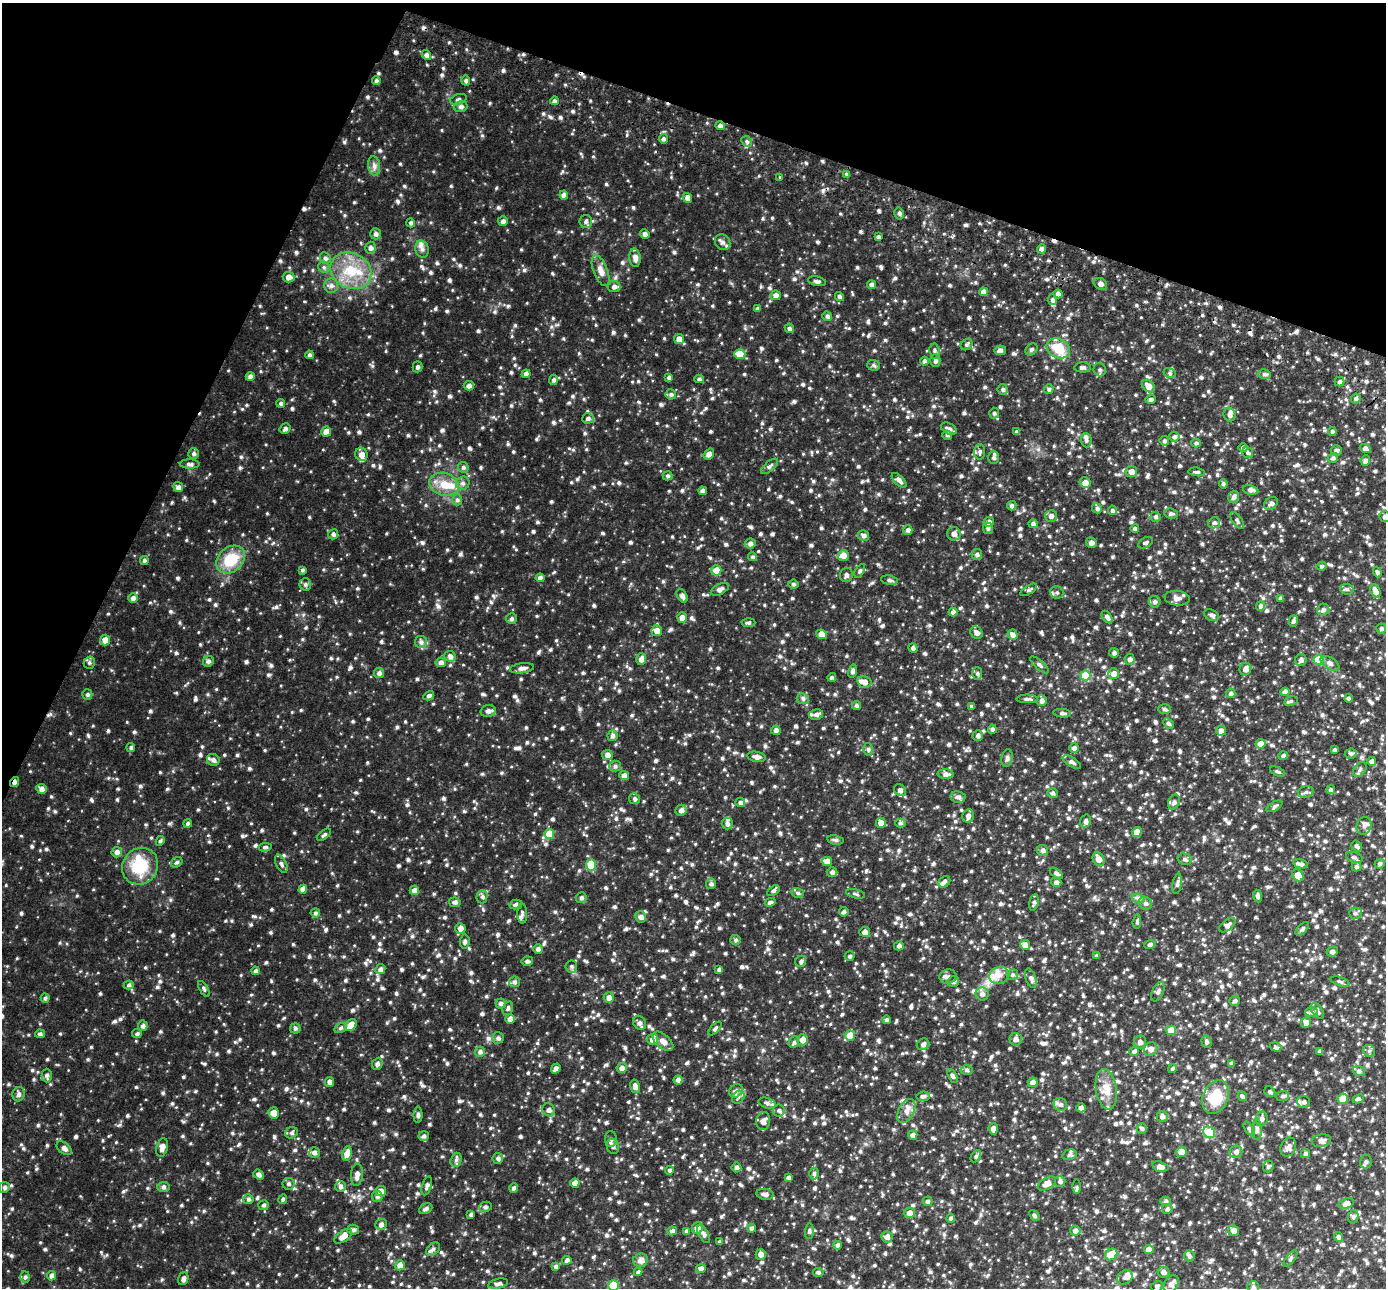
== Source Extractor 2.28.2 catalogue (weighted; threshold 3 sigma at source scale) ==
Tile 2 of 4 x 4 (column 2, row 1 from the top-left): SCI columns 1412-2795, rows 4050-5335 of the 5594 x 5661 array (HDU 1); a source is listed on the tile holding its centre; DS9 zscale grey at full resolution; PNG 1388 x 1290 px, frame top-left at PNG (2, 3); each listed source drawn as its Kron ellipse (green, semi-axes under 4 px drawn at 4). Shown black and unused: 19% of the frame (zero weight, under 2 of 3 exposures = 3% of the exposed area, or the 3 px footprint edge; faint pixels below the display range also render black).
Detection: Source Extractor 2.28.2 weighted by HDU 2 'WHT'; one run over the whole footprint, this tile lists its part. Background 0.119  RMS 0.019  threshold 0.0833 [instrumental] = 3 sigma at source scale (4.5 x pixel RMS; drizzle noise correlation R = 1.50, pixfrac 1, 0.05/0.05 arcsec/px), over >= 5 px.
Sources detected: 1617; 4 cosmic-ray / hot-pixel residue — neither listed nor drawn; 32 inside a brighter listed object's ellipse — not listed separately; of the other 1581, all 500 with FLUX_AUTO >= 2.92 (the completeness limit of this list) listed and drawn (1081 fainter detections not listed), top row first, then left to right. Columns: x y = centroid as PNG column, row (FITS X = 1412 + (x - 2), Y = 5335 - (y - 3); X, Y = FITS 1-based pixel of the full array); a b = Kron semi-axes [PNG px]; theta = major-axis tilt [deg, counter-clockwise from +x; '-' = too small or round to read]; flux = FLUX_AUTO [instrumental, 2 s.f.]
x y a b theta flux
426 55 5 4 - 5.4
376 81 4 4 - 3.4
466 81 5 4 - 3.1
458 99 8 5 18 3
554 101 4 4 - 3.9
461 107 6 5 - 4.2
720 126 5 4 - 4.3
663 139 5 4 - 3.2
747 141 6 5 - 3.2
374 166 10 6 -82 5.5
847 174 4 4 - 3.5
780 177 3 2 - 3
564 195 4 4 - 7
687 198 5 4 - 7.5
899 213 6 4 -76 3
503 221 5 5 - 4.9
586 222 6 6 - 3.8
411 223 4 4 - 3.2
376 234 5 5 - 4.1
645 234 5 4 - 4.8
878 237 4 3 - 3
723 242 8 7 - 6.4
370 248 6 5 - 5
422 249 8 6 -76 6.2
1042 249 4 4 - 6.8
325 258 6 5 - 4.1
635 258 9 5 -85 8.2
324 267 6 5 - 2.9
351 271 21 17 -27 45
601 271 16 7 -68 11
288 277 6 5 - 9.3
817 281 9 4 -11 4.2
871 284 4 4 - 4.1
1100 284 7 5 -33 5.9
331 286 7 7 - 5.3
614 287 6 5 - 5.5
984 292 4 4 - 8.5
1058 294 4 4 - 6.6
776 295 5 5 - 6
839 296 5 4 - 3.4
1052 300 5 4 - 3.5
757 308 4 4 - 3.3
827 316 5 4 - 3.9
789 328 5 4 - 4.1
679 339 5 5 - 8.8
967 345 6 5 - 3.1
1058 348 12 9 -27 33
1031 349 7 5 44 3.4
1000 350 6 5 - 4.5
935 351 8 5 -84 3.2
740 354 5 5 - 24
309 355 4 4 - 3.4
924 361 4 4 - 4
935 361 6 5 - 4.4
873 365 6 5 - 3.1
417 367 5 5 - 3
1083 367 8 5 1 4.5
1100 370 6 6 - 3.8
1170 373 6 5 - 3.1
526 374 4 4 - 6.1
1264 374 6 5 - 3.5
250 377 4 4 - 5
669 377 4 4 - 3.5
699 379 5 4 - 3.1
553 380 5 4 - 3.6
1339 382 5 5 - 3.4
469 386 5 4 - 5.6
1148 386 7 5 -44 11
1003 389 5 5 - 3.1
1049 389 5 4 - 3
671 394 5 5 - 3.5
1356 398 5 4 - 3.3
1150 399 5 4 - 3.2
281 403 4 4 - 3.4
994 413 5 4 - 3.1
1229 415 7 6 - 4.4
588 418 6 5 - 3.7
285 429 5 5 - 3.8
949 429 8 5 -28 5.6
326 432 5 5 - 11
1017 432 4 4 - 4.2
1332 432 4 4 - 3.6
947 435 5 4 - 3
1174 437 5 5 - 3.8
1086 440 7 5 -85 3.7
1164 441 5 4 - 3.3
1196 443 4 4 - 2.9
1243 448 4 4 - 3.7
1365 449 5 4 - 6
1336 450 5 5 - 4.1
980 452 7 5 88 3.6
1248 453 6 5 - 3.1
194 454 5 5 - 3.6
361 454 7 6 - 9.6
709 454 6 4 52 7.3
994 457 6 5 - 4.1
1333 458 5 4 - 3.3
1365 460 5 5 - 4.6
190 464 10 4 0 4.4
769 466 10 4 41 4.3
463 467 5 5 - 3.6
1131 472 6 5 - 8.5
1197 472 8 4 -8 3.3
667 476 5 4 - 3.3
899 480 9 4 -45 5.4
463 483 7 6 - 4.4
1085 483 5 5 - 9.6
444 484 15 11 -18 22
1223 484 5 4 - 3.1
178 487 5 5 - 5
1251 490 8 4 -12 6
703 491 4 4 - 5.8
1234 497 6 5 - 4.7
457 500 5 5 - 3.3
1271 503 7 5 37 4.7
1012 506 5 4 - 4.2
1097 508 5 5 - 3.8
1112 510 5 4 - 3.2
1171 514 7 5 -8 3.6
1051 516 6 6 - 5.3
1156 517 5 5 - 3.4
1385 517 5 5 - 4
1237 520 10 4 -53 3.3
989 522 5 5 - 6.2
1214 523 6 5 - 3.4
1033 524 5 4 - 4.3
988 528 5 5 - 3
1135 529 4 4 - 3.4
908 530 5 4 - 4.1
333 534 5 5 - 4.3
954 534 7 6 - 8.5
863 535 5 5 - 4.9
750 543 5 5 - 5.1
1091 543 5 5 - 6.1
1145 543 8 5 28 3.1
977 554 5 5 - 3.7
843 555 5 5 - 10
753 557 4 4 - 3
144 560 4 4 - 3
231 560 16 12 43 42
1322 566 5 4 - 3
302 570 4 4 - 3.1
716 570 5 5 - 15
860 571 7 4 58 3.1
1377 572 5 4 - 3.2
846 575 7 6 - 4
540 578 4 4 - 5.2
889 580 8 4 -10 3.7
305 584 6 5 - 3.6
793 584 5 4 - 3.3
720 589 10 5 27 6.1
1347 589 6 5 - 3.5
1029 590 9 4 32 3.2
1375 591 7 4 -68 8.5
1057 592 7 6 - 3.5
682 596 7 4 -58 4.8
133 598 5 5 - 5.8
1177 598 12 7 -7 7.7
1280 598 4 4 - 3.8
1155 602 6 5 - 4.6
1260 606 5 4 - 3.8
1323 610 6 6 - 4.1
953 612 4 4 - 4.8
1211 615 8 5 -30 4.4
682 617 5 4 - 7.9
1107 617 7 4 -54 5
512 619 5 5 - 3.4
1293 621 6 4 74 3.7
748 623 7 4 3 3
1381 629 5 5 - 3.2
657 631 5 5 - 12
976 633 7 5 -43 6.6
821 634 5 4 - 11
1013 635 5 5 - 5.5
105 640 5 5 - 11
421 642 6 6 - 4.1
913 648 5 4 - 3.7
1114 653 5 5 - 3.9
450 656 6 5 - 5.7
641 659 6 5 - 7.4
1129 659 5 5 - 4.6
1301 660 6 5 - 4.6
1319 660 5 5 - 46
208 661 6 5 - 3.7
441 662 5 5 - 5.4
89 663 6 5 - 3.3
1330 663 10 5 -33 5.1
1039 665 12 4 -41 4
522 668 12 5 7 7.1
1245 669 6 5 - 7.5
852 671 7 4 75 4.9
379 673 5 5 - 4.5
977 673 6 5 - 3.1
1114 674 5 5 - 8.8
1085 675 5 5 - 42
832 677 4 4 - 3
864 682 7 6 - 8.1
1285 692 4 4 - 8.3
1231 693 5 4 - 3.7
87 694 5 5 - 3.4
429 696 5 4 - 3.7
1348 698 4 4 - 3.4
803 699 6 5 - 3
1027 699 10 4 0 4
1042 701 5 5 - 5.1
1291 701 7 5 14 3.4
857 705 4 4 - 3.3
971 706 4 4 - 2.9
1164 709 6 5 - 3.6
488 711 7 6 - 5.3
1062 713 9 4 -6 3.9
816 715 7 5 11 5.5
1168 723 6 4 -44 3.2
992 729 4 4 - 3.5
776 730 5 4 - 5.2
1221 731 5 5 - 5.9
612 736 5 5 - 4.5
978 736 5 5 - 3.9
1260 744 5 4 - 12
131 747 4 4 - 3.1
1074 748 5 5 - 5.2
868 749 6 4 -74 3
1334 750 3 3 - 3.3
1351 753 6 5 - 3
607 755 5 5 - 7.1
1283 756 5 4 - 3.7
756 757 9 5 -9 6.9
1007 758 9 5 79 3.5
213 760 6 6 - 6
1372 761 4 4 - 5.6
1072 762 10 4 -31 4.5
615 766 6 5 - 3.8
1360 769 8 5 53 3.9
1278 772 8 4 -25 2.9
946 774 8 5 -5 6.4
624 776 5 4 - 9.1
15 782 5 4 - 5.1
41 789 5 5 - 6
900 790 7 5 -43 4.6
1330 790 4 4 - 2.9
1306 792 8 5 17 3.9
1052 793 5 5 - 3.5
958 797 7 5 -9 4.9
634 799 5 5 - 3.6
740 802 5 4 - 3.9
1174 802 8 5 63 4.4
1274 806 9 4 29 3.2
681 810 6 5 - 6.3
968 816 7 5 76 6.1
1085 821 6 5 - 4
881 823 5 5 - 8.4
900 823 5 4 - 3.2
188 824 4 4 - 3.3
727 824 6 5 - 4.3
1364 826 9 7 67 6.1
1137 832 5 4 - 11
549 834 5 5 - 26
324 835 8 4 37 3.1
835 840 8 4 -10 3.6
160 841 5 4 - 3
1356 846 6 5 - 3.5
265 847 6 4 7 3
1043 850 6 5 - 4.5
117 852 5 5 - 6.1
1354 857 8 5 -20 3.8
1099 859 7 5 -61 11
1185 859 7 5 -16 3.9
827 861 5 4 - 13
177 862 6 5 - 3
281 864 10 5 -64 3.8
1301 864 7 4 -14 5.4
1380 864 5 4 - 3.5
591 865 5 5 - 33
140 866 19 17 48 53
1357 867 5 4 - 3.3
832 872 5 5 - 4.2
1056 873 7 4 -36 4.1
1298 875 6 5 - 14
944 882 6 5 - 4.4
1056 882 5 4 - 5.2
711 884 5 5 - 3.6
1177 884 10 4 80 4.1
303 889 4 4 - 9.6
414 890 5 4 - 8.7
773 891 7 4 32 3.2
798 893 6 5 - 3.1
856 894 10 4 -12 3.1
1258 896 6 4 -82 3.6
482 897 7 5 75 3.7
581 898 5 5 - 3.6
1138 898 7 4 -20 3.4
455 902 6 4 -10 4.3
770 902 5 4 - 3.9
1034 902 8 4 78 3.8
1145 903 7 6 - 4.5
516 904 6 4 14 3.9
844 912 5 4 - 3.7
315 913 5 4 - 3.5
522 913 10 5 -89 3.5
1355 913 6 5 - 4
641 917 6 5 - 5.7
1137 922 7 4 84 3.2
1227 925 9 5 38 5.5
460 928 5 5 - 9.2
1302 929 8 4 46 3.5
865 932 5 5 - 7.1
736 940 5 5 - 3
465 942 7 5 85 3.5
1150 944 6 4 21 3.8
1025 945 5 5 - 7.1
899 946 5 4 - 3.5
538 949 5 5 - 4.6
1332 952 6 4 26 4.3
1097 955 4 4 - 3.3
850 956 5 5 - 3
527 961 6 5 - 4.1
801 961 6 5 - 3.7
571 966 6 6 - 3.2
380 969 5 5 - 4.9
719 970 4 4 - 3.5
255 971 4 4 - 3
999 975 10 8 16 11
1012 975 5 5 - 3
948 976 8 7 - 5.5
1031 978 10 5 -70 4.9
1340 981 10 4 -18 3.4
514 982 5 5 - 3.5
953 982 6 5 - 3
129 985 5 4 - 2.9
204 989 9 4 -59 2.9
1158 992 10 5 64 4.4
982 994 6 6 - 5.6
609 997 5 5 - 6.8
45 998 4 4 - 3.4
1234 1001 5 5 - 3.4
501 1004 5 5 - 4.7
508 1008 7 5 72 3.6
1317 1011 9 5 -54 4.3
1311 1012 6 5 - 3
510 1019 5 4 - 7
886 1020 4 4 - 3.1
639 1023 7 6 - 5.4
1306 1023 5 5 - 6.9
351 1025 6 5 - 17
143 1026 5 5 - 4.9
295 1028 5 5 - 3
340 1028 6 4 28 3.2
715 1029 8 4 47 3.3
1171 1030 5 4 - 24
40 1034 5 4 - 3.4
137 1034 5 4 - 3.2
850 1035 5 5 - 19
498 1038 6 5 - 4.4
652 1039 6 5 - 7
1016 1039 6 6 - 6
803 1040 5 5 - 9.1
663 1041 12 7 -41 11
794 1042 6 5 - 3.4
1140 1042 6 6 - 5.1
1206 1042 6 5 - 3.1
923 1044 6 5 - 5.6
1276 1047 6 4 -19 3
1151 1049 7 6 - 5.9
1134 1051 5 4 - 3.5
1320 1051 4 3 - 4.6
1369 1051 6 5 - 3.3
480 1052 5 5 - 3.9
1232 1063 4 3 - 3.7
377 1064 6 5 - 4
556 1068 5 4 - 5.7
622 1068 5 5 - 6.6
1172 1069 4 4 - 3.8
967 1070 6 5 - 3
1359 1071 6 5 - 3.6
47 1076 7 5 -89 4
953 1076 7 4 -60 3.6
678 1080 4 4 - 5.7
329 1082 5 4 - 5.2
1033 1082 5 4 - 7.1
635 1086 7 5 -78 6.4
1106 1089 20 10 -82 20
736 1091 7 6 - 4.4
1270 1092 6 5 - 3.1
19 1094 7 6 - 4.9
923 1096 7 4 8 3.6
1242 1096 5 4 - 3.2
1282 1096 6 5 - 3.4
738 1097 7 5 46 4.2
1216 1097 17 12 68 42
1343 1099 5 5 - 21
1358 1099 6 4 26 3.2
1304 1102 6 6 - 4.7
767 1103 9 5 -16 4
1060 1104 7 6 - 4.5
1081 1108 5 4 - 4.9
549 1110 7 6 - 5.5
779 1110 6 6 - 4.3
906 1111 13 7 62 9.9
274 1113 6 5 - 12
418 1115 8 4 90 3.8
1162 1116 5 5 - 5.3
1262 1119 7 6 - 4.3
763 1121 9 7 83 8.4
993 1129 6 4 -84 7.3
1142 1129 5 5 - 3.2
1249 1129 8 4 -56 3.5
1257 1130 10 5 -90 4.9
1209 1132 6 5 - 50
291 1133 6 5 - 3.4
913 1135 5 4 - 4.9
424 1136 5 4 - 3.5
611 1139 8 6 88 4.1
1321 1141 9 6 12 6.8
613 1146 8 6 -74 5.3
162 1147 9 5 77 8.2
1288 1147 10 7 65 7.5
64 1148 9 5 -39 6.1
1181 1152 5 5 - 9.7
1236 1152 6 6 - 5.6
314 1153 5 5 - 4.5
347 1153 7 5 78 12
1305 1154 4 4 - 3.1
1069 1155 7 5 16 3.3
976 1156 7 4 56 2.9
498 1158 5 5 - 3.6
456 1160 7 5 71 3.9
1366 1162 6 6 - 4.1
736 1167 5 5 - 4.2
1160 1167 8 5 -15 6.8
1268 1167 6 5 - 3
669 1170 4 4 - 3.4
814 1173 6 4 -90 3.1
259 1175 6 4 -37 4.8
357 1175 11 6 85 8
788 1177 4 4 - 3.6
1060 1181 5 5 - 4
575 1183 4 4 - 12
288 1184 6 6 - 3.9
1047 1184 10 5 30 9.9
427 1186 10 4 73 4.2
4 1187 5 5 - 3.7
163 1187 6 5 - 3.3
340 1187 5 5 - 4.7
1076 1187 7 4 -89 2.9
514 1188 5 4 - 4.1
381 1191 5 5 - 8.4
765 1194 9 5 -8 5.2
377 1196 5 5 - 3.8
248 1199 5 5 - 3.7
283 1199 5 4 - 3.4
928 1201 5 4 - 3.3
1166 1201 5 4 - 2.9
1346 1203 8 5 20 7.6
263 1205 5 5 - 3
485 1207 6 5 - 3.4
426 1209 7 4 26 3.8
1167 1209 5 5 - 3.4
909 1213 6 5 - 7.8
471 1215 4 3 - 3.6
1034 1216 6 4 -51 3
1353 1217 7 5 78 3.2
951 1218 4 4 - 3.4
381 1224 6 5 - 5.5
697 1228 6 5 - 8.2
752 1228 4 4 - 4.3
353 1230 6 5 - 3.8
672 1231 5 4 - 3.7
686 1231 4 4 - 3.9
809 1231 8 4 86 3
1075 1231 5 5 - 6
1234 1231 5 5 - 7.2
704 1234 10 5 -61 4.4
343 1236 10 5 37 13
887 1237 6 5 - 5.4
1339 1237 5 4 - 3.9
720 1242 4 4 - 3.7
837 1245 4 4 - 3.1
433 1249 8 5 43 4.7
1149 1250 4 4 - 15
761 1254 5 5 - 6.9
1111 1254 6 5 - 27
1189 1256 5 5 - 3.1
1290 1258 10 4 54 3.4
567 1260 4 4 - 4.9
640 1260 7 6 - 8.1
400 1265 5 5 - 6.5
556 1267 4 4 - 3.5
701 1269 5 4 - 5.9
638 1272 4 4 - 3.4
818 1272 5 4 - 3
1164 1272 6 5 - 4.8
52 1276 5 4 - 5.9
25 1277 5 5 - 3.1
1125 1277 8 6 37 5.7
183 1279 6 5 - 4.9
498 1284 10 4 12 4.8
1171 1284 9 7 56 8.1
613 1285 5 5 - 39
1157 1286 6 5 - 3.2
1253 1287 6 6 - 4.1
Overlapping masked pixels (flux is a lower limit): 1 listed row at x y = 15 782
Isophote crosses this tile's border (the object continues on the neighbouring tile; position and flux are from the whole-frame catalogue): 2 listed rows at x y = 1385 517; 613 1285
Unlisted compact peaks at least as high as the median listed source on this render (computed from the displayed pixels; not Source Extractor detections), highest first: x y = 625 335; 639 402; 80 1269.